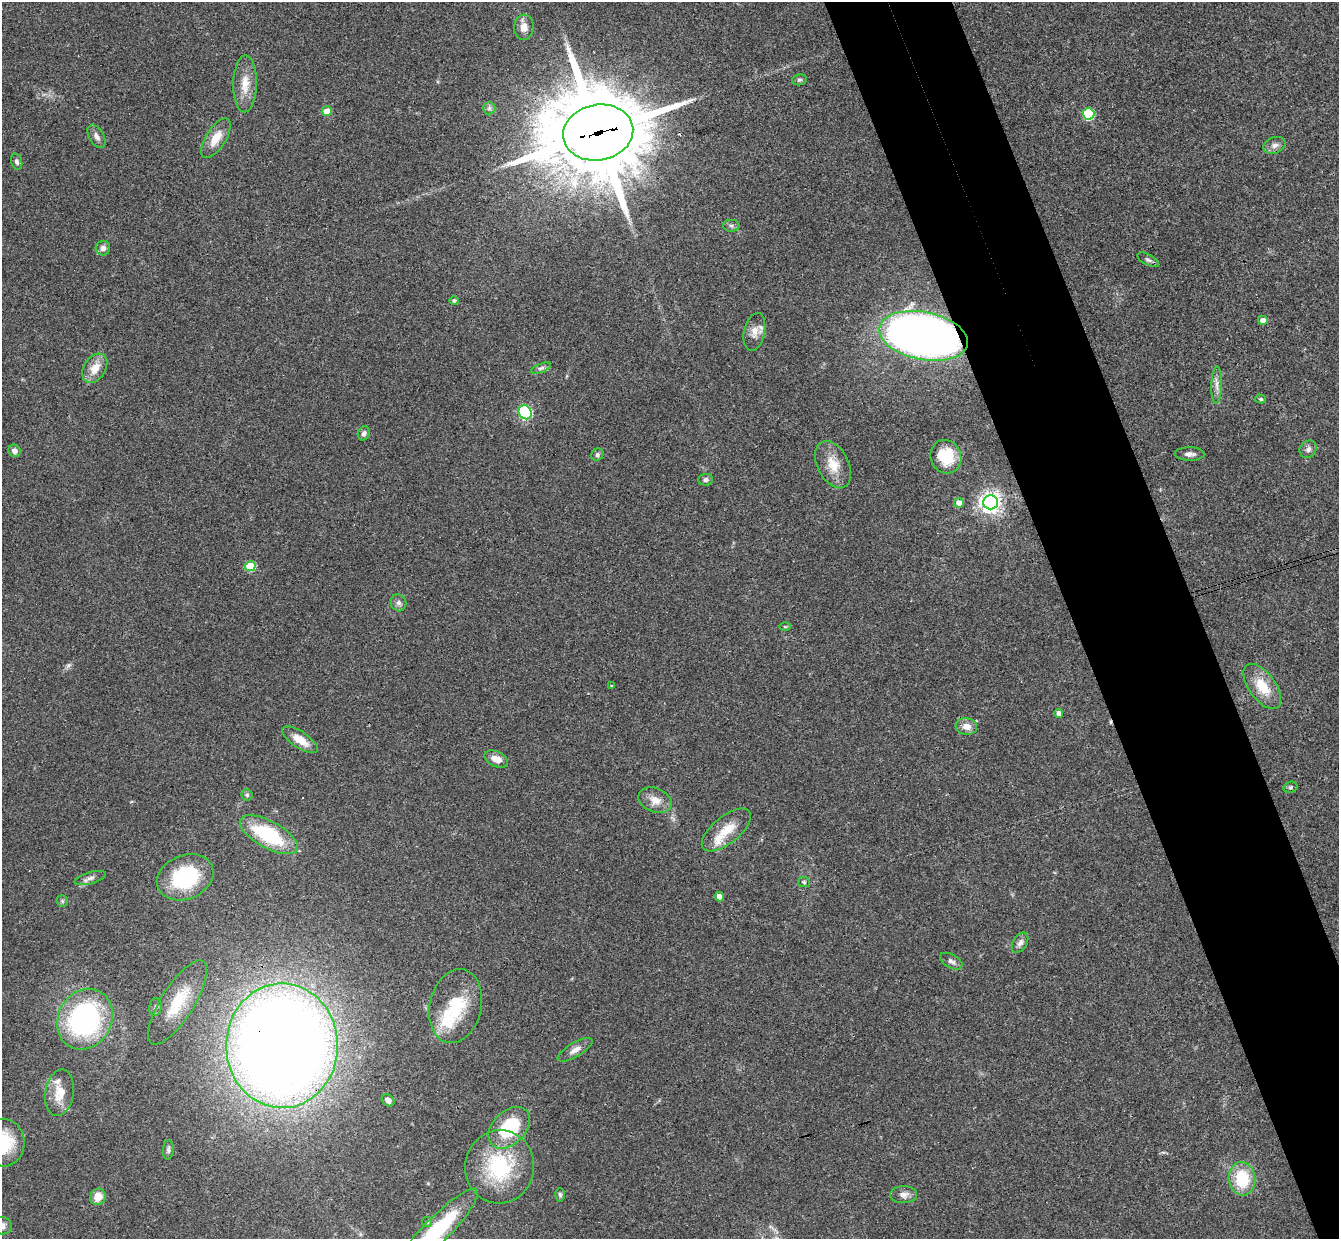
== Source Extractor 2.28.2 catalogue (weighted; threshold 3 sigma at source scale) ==
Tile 6 of 4 x 4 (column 2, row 2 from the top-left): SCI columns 1394-2730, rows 2645-3881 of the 5460 x 5411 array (HDU 1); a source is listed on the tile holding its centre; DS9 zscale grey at full resolution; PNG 1341 x 1241 px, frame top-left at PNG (2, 2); each listed source drawn as its Kron ellipse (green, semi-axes under 4 px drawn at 4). Shown black and unused: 9% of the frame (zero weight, under 3 of 4 exposures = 6% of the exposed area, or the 3 px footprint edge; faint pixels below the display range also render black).
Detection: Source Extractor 2.28.2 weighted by HDU 2 'WHT'; one run over the whole footprint, this tile lists its part. Background 0.063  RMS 0.0051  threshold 0.023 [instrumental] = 3 sigma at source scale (4.5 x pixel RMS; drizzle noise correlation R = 1.50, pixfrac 1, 0.05/0.05 arcsec/px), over >= 5 px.
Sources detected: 78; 2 cosmic-ray / hot-pixel residue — neither listed nor drawn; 3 inside a brighter listed object's ellipse — not listed separately; the other 73 listed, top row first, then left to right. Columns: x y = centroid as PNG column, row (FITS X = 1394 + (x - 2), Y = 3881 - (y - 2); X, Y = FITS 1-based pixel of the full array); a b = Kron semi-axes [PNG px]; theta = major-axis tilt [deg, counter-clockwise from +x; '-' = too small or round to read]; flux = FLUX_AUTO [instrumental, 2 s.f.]
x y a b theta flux
524 27 12 10 85 4.8
799 80 7 5 13 1
245 84 28 12 89 8.8
489 108 6 6 - 1.1
327 111 5 5 - 7.2
1088 114 6 5 - 39
598 132 35 28 10 8000
96 136 13 7 -60 2.5
216 138 22 10 58 8.2
1275 145 11 8 19 2.6
17 161 8 5 -71 1.3
731 226 8 6 -1 1.4
103 248 7 7 - 2.2
1148 260 12 5 -27 1.4
454 300 4 4 - 1.2
1263 320 5 4 - 4.2
754 332 19 10 78 4.9
923 336 45 24 -11 320
95 368 16 11 58 7.4
541 368 10 4 20 1.4
1217 385 19 5 89 3.2
1261 399 5 4 - 0.76
525 412 7 6 - 77
364 433 7 5 68 1.9
1308 449 9 8 - 2.1
14 451 6 6 - 2.3
1190 454 15 6 -1 2.4
597 455 6 5 - 1.1
946 457 17 15 -67 18
833 465 25 15 -63 11
705 480 7 6 - 1.6
990 502 7 7 - 360
959 503 5 4 - 4.3
250 566 5 5 - 25
399 603 8 7 - 1.9
785 626 6 4 -1 0.57
611 685 4 2 - 0.44
1262 686 26 13 -54 13
1059 713 4 4 - 2.8
966 726 11 8 -6 4.4
300 740 21 8 -33 7.5
496 759 12 7 -26 5
1290 787 7 5 20 1.1
247 795 5 5 - 0.94
655 800 17 12 -22 6
726 830 29 13 39 11
269 835 32 13 -28 39
185 877 29 22 22 40
90 878 16 6 16 2.3
804 882 6 5 - 0.79
719 897 5 4 - 2.6
62 901 6 5 - 0.78
1020 943 11 7 58 2.4
951 961 12 6 -28 1.9
177 1002 48 16 58 21
456 1006 37 26 77 27
155 1007 9 6 78 1.4
85 1019 31 27 62 100
282 1046 62 56 90 980
575 1050 20 7 31 3.7
59 1093 23 14 80 9.9
388 1100 7 5 -40 2.2
509 1128 24 16 46 31
3 1143 24 21 -89 23
168 1150 10 5 85 1.4
500 1167 37 34 81 40
1242 1179 16 13 -83 22
560 1195 7 4 -88 0.94
904 1195 13 8 1 3.2
98 1197 8 7 - 6.3
427 1222 5 5 - 0.95
2 1226 10 8 -4 3
436 1232 59 13 45 46
Overlapping masked pixels (flux is a lower limit): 3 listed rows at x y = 598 132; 923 336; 282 1046
Isophote crosses this tile's border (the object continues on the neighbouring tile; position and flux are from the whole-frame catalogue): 3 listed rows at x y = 3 1143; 2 1226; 436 1232